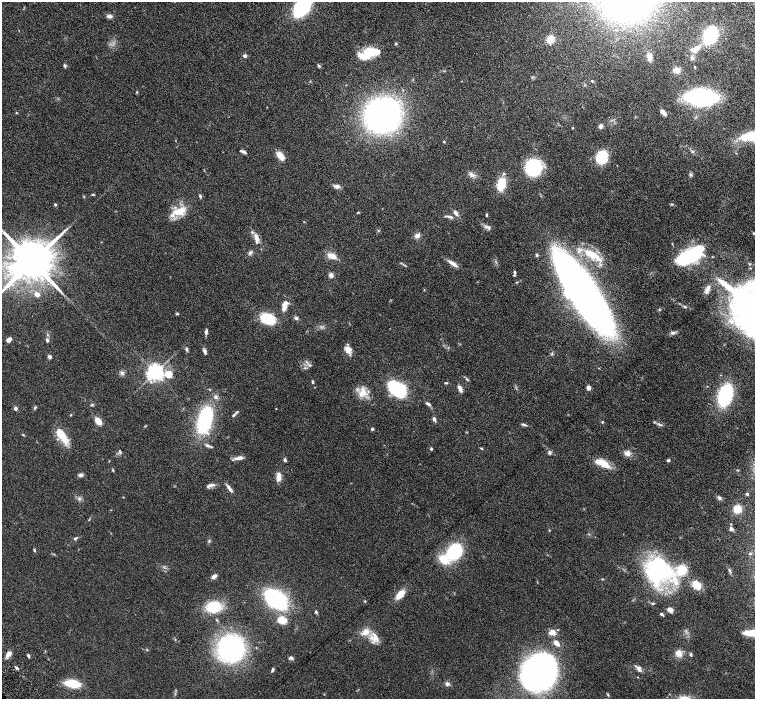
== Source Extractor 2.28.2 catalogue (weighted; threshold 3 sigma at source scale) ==
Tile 10 of 4 x 4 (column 2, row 3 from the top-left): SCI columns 1553-3058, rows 1594-2986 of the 6116 x 6111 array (HDU 1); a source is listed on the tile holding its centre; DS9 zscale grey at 2 x 2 block average (1 PNG px = mean of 2 x 2 image px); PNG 757 x 701 px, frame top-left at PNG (2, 2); no overlay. Shown black and unused: <1% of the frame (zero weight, under 4 of 8 exposures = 3% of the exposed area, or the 3 px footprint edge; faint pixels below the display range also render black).
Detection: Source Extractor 2.28.2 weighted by HDU 2 'WHT'; one run over the whole footprint, this tile lists its part. Background 0.0536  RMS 0.0042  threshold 0.0173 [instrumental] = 3 sigma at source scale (4.09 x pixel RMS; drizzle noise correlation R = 1.36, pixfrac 0.8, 0.05/0.05 arcsec/px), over >= 5 px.
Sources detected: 168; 9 inside a brighter listed object's ellipse — not listed separately; the other 159 listed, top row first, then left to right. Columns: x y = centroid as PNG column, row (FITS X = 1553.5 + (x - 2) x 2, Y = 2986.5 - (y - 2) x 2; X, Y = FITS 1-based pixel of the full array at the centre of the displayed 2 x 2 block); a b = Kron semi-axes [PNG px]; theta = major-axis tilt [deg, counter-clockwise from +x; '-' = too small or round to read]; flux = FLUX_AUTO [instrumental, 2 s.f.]
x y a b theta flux
302 6 14 7 55 160
109 16 7 5 10 2.5
616 30 2 2 - 0.45
710 35 9 6 73 99
550 39 10 8 48 6.8
396 43 3 3 - 0.81
696 49 13 6 34 8.1
369 53 17 9 23 28
245 56 4 3 - 2.4
649 57 9 5 -75 4.9
692 58 6 5 - 2.1
318 65 5 3 - 1.1
64 66 5 4 - 1.2
695 66 2 2 - 0.46
677 70 8 6 18 4.7
592 81 3 2 - 0.8
136 92 3 2 - 0.55
701 97 15 9 -6 230
663 113 8 4 -41 3.5
383 115 17 16 - 490
600 126 5 5 - 2.2
573 128 3 2 - 0.43
751 136 24 9 10 30
444 142 3 2 - 0.68
243 151 7 3 -23 2.1
692 151 4 3 - 1.1
280 156 11 5 -47 8.2
602 157 8 7 - 43
533 168 12 12 - 63
472 175 9 4 -16 3.3
691 175 5 4 - 1.4
501 184 13 8 77 18
337 186 8 5 -7 3.1
93 194 4 2 - 0.82
200 196 5 3 - 1.2
55 204 3 3 - 0.92
672 204 4 3 - 0.82
179 211 18 8 17 15
358 212 4 2 - 0.62
456 213 9 4 -59 2.6
486 215 4 3 - 0.84
448 216 10 3 -10 2.2
489 227 5 4 - 1.7
378 230 3 2 - 0.68
754 233 3 3 - 0.83
417 236 7 6 - 3.3
256 238 11 5 -70 5.5
250 253 6 4 57 1.9
591 254 30 7 -28 21
332 256 8 5 -15 8.9
690 256 17 6 29 170
32 262 10 8 41 5800
453 264 13 4 -32 5
514 272 4 3 - 1.1
331 275 6 5 - 2.6
517 282 4 2 - 0.51
726 285 22 5 -37 19
707 289 12 4 69 3.7
424 290 3 2 - 0.42
583 292 60 16 -56 1100
37 294 5 4 - 3.5
284 306 11 5 72 7.3
685 307 5 3 - 1
659 310 3 2 - 0.59
177 314 4 3 - 0.84
296 318 4 4 - 1.5
267 319 12 7 -20 38
206 332 7 3 83 2.4
673 333 7 3 -5 1.9
8 340 5 3 - 4.4
47 340 5 4 - 1.7
186 349 6 3 -72 1.3
348 349 8 6 -58 6.8
205 352 6 3 -70 2.3
50 357 4 3 - 2.4
309 365 4 3 - 1.1
155 372 4 4 - 430
122 373 5 4 - 1.9
168 374 3 3 - 29
467 379 4 3 - 0.98
312 381 4 3 - 1.1
446 383 4 2 - 0.9
588 388 4 4 - 4.2
396 389 12 8 -38 110
460 389 8 3 -68 3.9
362 393 13 8 37 9
725 395 14 7 73 100
216 397 6 4 -49 2
428 404 8 3 -32 2
92 405 4 3 - 0.98
35 407 4 3 - 1
15 408 4 3 - 2.4
276 409 3 2 - 0.32
71 414 3 2 - 0.5
234 415 11 2 44 1.6
434 419 4 3 - 2.6
205 420 20 10 77 89
98 421 8 5 -50 7.6
602 422 3 2 - 0.61
523 424 6 3 -9 1.5
659 424 7 3 -24 1.7
372 429 3 3 - 1.2
23 435 3 2 - 0.6
62 436 21 8 -57 16
208 445 8 3 -22 2.3
481 448 3 2 - 0.92
431 449 4 3 - 0.85
120 451 6 2 -70 0.97
550 452 5 4 - 1.5
627 453 7 6 - 4.6
239 458 12 4 11 4.1
285 460 5 3 - 1.6
668 460 3 3 - 1.4
603 463 18 7 -28 13
113 470 4 2 - 0.74
80 475 6 4 17 2.1
279 477 11 6 86 5.8
210 485 14 4 16 3
229 488 10 4 -54 3.5
747 494 3 3 - 1.2
719 498 5 4 - 1.9
79 499 5 2 - 1.1
737 509 7 7 - 11
731 529 6 4 -44 2.3
75 538 5 3 - 1.3
34 550 4 2 - 1
455 551 12 9 51 66
444 559 11 8 -28 16
657 570 29 28 - 110
729 570 7 2 -63 1.4
214 576 6 4 34 3.2
697 585 10 7 -42 11
400 594 10 5 48 11
276 599 17 11 -39 110
653 603 4 3 - 0.86
214 607 13 9 13 32
670 610 6 5 - 3.8
316 612 5 3 - 1.1
661 614 5 3 - 1.4
283 620 7 6 - 14
365 632 12 8 29 8
552 632 9 7 1 5.4
375 635 17 8 34 7.2
556 643 5 3 - 6.9
231 648 16 15 - 180
147 650 3 2 - 0.58
679 653 9 8 - 5.7
8 654 8 5 53 4.9
691 654 4 3 - 1.3
28 656 4 3 - 1.5
291 658 6 4 -9 1.7
17 668 5 2 - 1.4
639 669 8 5 -67 3.4
272 670 6 3 59 1.2
539 673 21 18 33 820
72 684 13 6 -9 26
447 684 5 5 - 2
608 695 4 3 - 0.79
684 698 14 7 0 7.8
Isophote crosses this tile's border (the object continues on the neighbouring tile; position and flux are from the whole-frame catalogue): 5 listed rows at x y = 302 6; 751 136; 754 233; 32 262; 684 698
Diffuse or blended objects may show on this block-average render without a row.